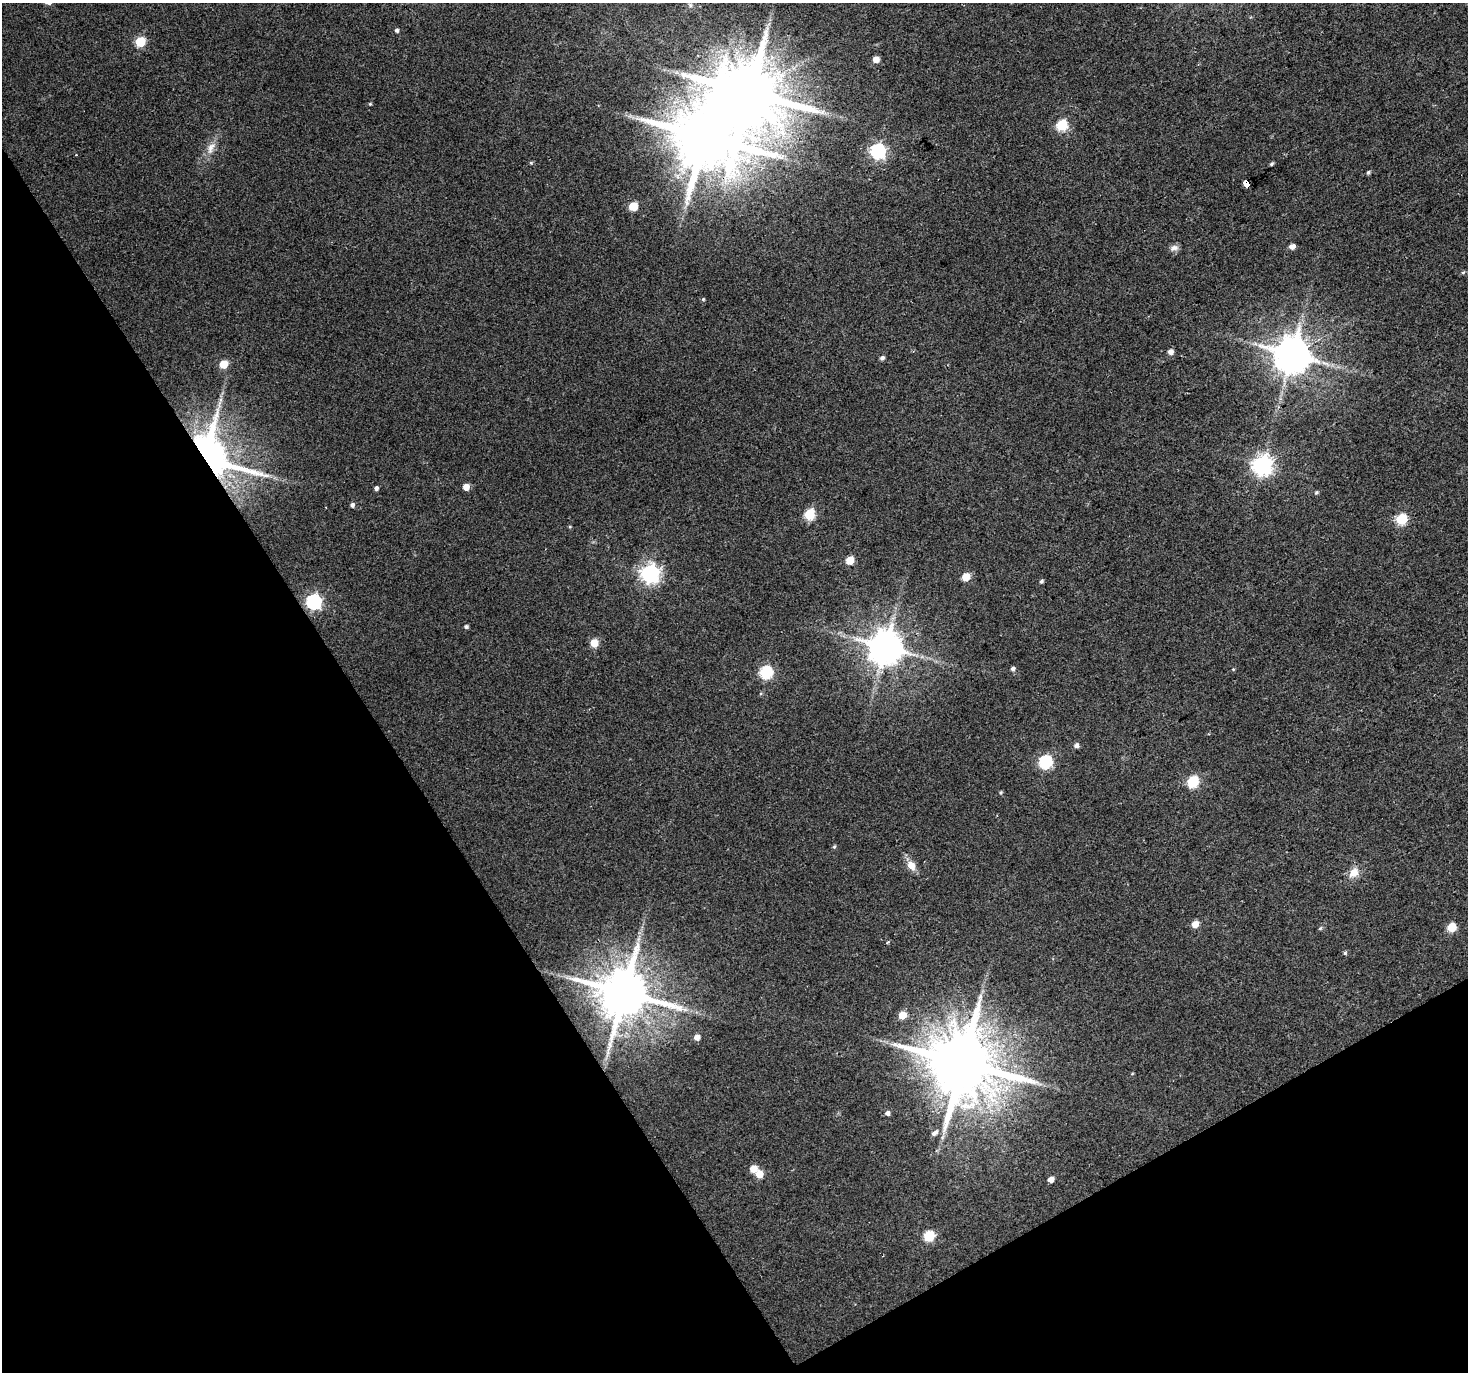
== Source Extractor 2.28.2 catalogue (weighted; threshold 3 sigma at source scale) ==
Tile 14 of 4 x 4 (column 2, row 4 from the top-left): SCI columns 1467-2932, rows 115-1484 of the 5865 x 5769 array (HDU 1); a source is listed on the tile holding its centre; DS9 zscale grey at full resolution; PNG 1470 x 1374 px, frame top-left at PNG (2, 3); no overlay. Shown black and unused: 31% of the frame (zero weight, under 2 of 3 exposures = <1% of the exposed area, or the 3 px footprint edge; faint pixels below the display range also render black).
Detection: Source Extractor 2.28.2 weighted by HDU 2 'WHT'; one run over the whole footprint, this tile lists its part. Background 0.0398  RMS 0.0065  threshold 0.0293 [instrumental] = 3 sigma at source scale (4.5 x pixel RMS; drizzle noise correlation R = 1.50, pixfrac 1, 0.0396/0.0396 arcsec/px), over >= 5 px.
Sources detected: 65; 1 inside a brighter object's white glare — not listed; the other 64 listed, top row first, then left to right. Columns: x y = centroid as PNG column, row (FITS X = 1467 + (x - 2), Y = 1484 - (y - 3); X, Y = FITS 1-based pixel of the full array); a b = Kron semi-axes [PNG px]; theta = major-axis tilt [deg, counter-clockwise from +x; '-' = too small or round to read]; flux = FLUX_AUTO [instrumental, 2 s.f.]
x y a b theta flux
690 5 6 4 -72 1.1
397 30 4 4 - 1.6
140 42 5 5 - 37
876 59 5 5 - 6.6
750 93 20 17 -24 6100
370 104 4 3 - 0.62
1062 125 6 5 - 48
211 148 20 8 65 6.3
878 151 6 6 - 170
531 163 5 4 - 0.73
1271 164 5 3 - 1.1
1368 173 5 4 - 1
1247 184 6 4 -65 210
633 206 5 5 - 23
1292 247 5 5 - 3.9
1174 248 12 7 15 2.8
1463 272 6 3 19 0.79
703 299 5 4 - 0.73
1170 352 5 5 - 4.3
1292 355 10 10 - 1900
882 358 5 4 - 1.8
223 364 5 5 - 18
208 457 19 14 -40 1900
1262 465 7 7 - 350
466 487 5 5 - 7
376 488 4 4 - 2
1316 492 5 5 - 0.96
352 505 5 4 - 1.8
810 514 6 5 - 43
1402 519 6 5 - 50
850 560 5 5 - 15
650 573 7 7 - 300
966 577 5 5 - 16
1041 581 5 4 - 1.2
314 602 7 6 - 160
466 627 4 4 - 1.4
594 643 9 8 - 6
885 647 10 9 - 1600
1013 669 5 5 - 1.6
1233 669 4 3 - 0.48
766 672 6 6 - 81
1076 745 5 5 - 2.5
1045 762 6 6 - 95
1193 782 6 6 - 55
1000 792 5 5 - 0.87
834 847 5 4 - 0.88
911 865 12 9 -57 6.3
1354 872 12 9 46 7.4
1195 924 5 5 - 9.2
1452 927 5 5 - 22
1320 928 6 4 2 0.79
887 942 4 3 - 1.2
1345 953 5 5 - 0.95
624 993 14 13 - 3900
685 1009 7 4 -1 1.7
902 1015 5 5 - 13
697 1037 5 5 - 5.6
963 1063 18 17 - 6600
888 1113 5 5 - 2.1
935 1133 10 5 38 2.7
753 1169 5 5 - 11
759 1174 5 5 - 12
1051 1179 5 4 - 4.6
929 1236 6 5 - 39
Overlapping masked pixels (flux is a lower limit): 4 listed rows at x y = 1247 184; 208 457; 624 993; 963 1063